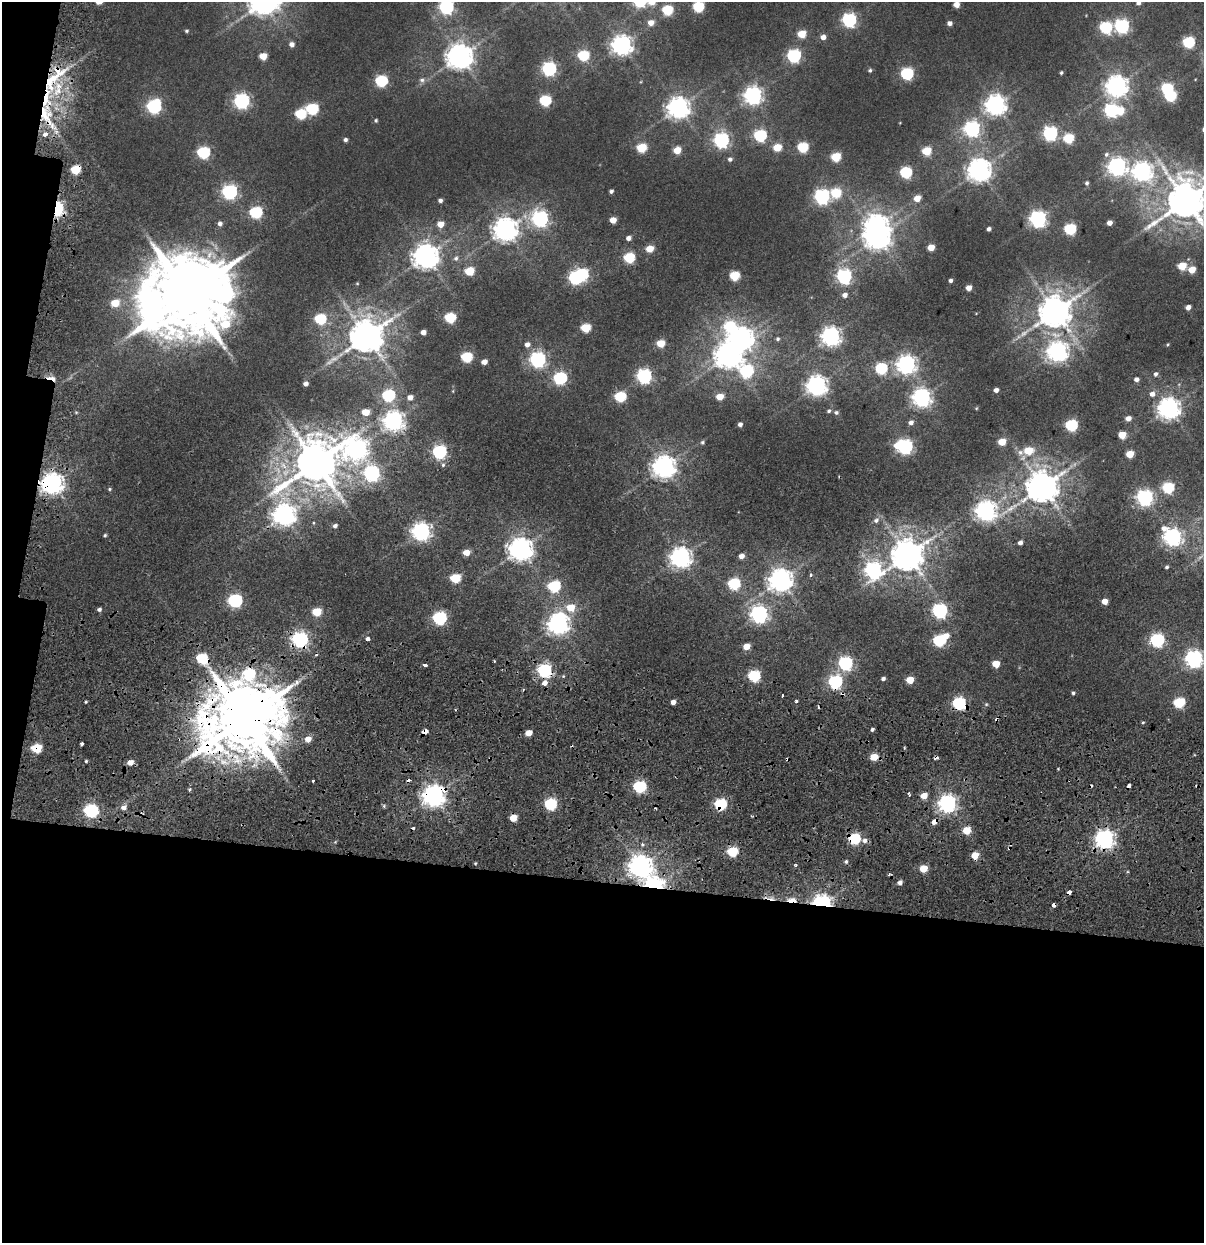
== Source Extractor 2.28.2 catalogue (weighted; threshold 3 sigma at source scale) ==
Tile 13 of 4 x 4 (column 1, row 4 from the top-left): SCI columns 240-1441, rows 909-2149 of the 5173 x 6321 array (HDU 1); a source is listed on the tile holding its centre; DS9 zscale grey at full resolution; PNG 1206 x 1245 px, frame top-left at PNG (2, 2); no overlay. Shown black and unused: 31% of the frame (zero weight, under 2 of 5 exposures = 17% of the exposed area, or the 3 px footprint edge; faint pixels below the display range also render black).
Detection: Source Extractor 2.28.2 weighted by HDU 2 'WHT'; one run over the whole footprint, this tile lists its part. Background 0.0107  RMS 0.0055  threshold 0.0249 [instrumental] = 3 sigma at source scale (4.5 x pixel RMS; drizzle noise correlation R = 1.50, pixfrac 1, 0.0396/0.0396 arcsec/px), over >= 5 px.
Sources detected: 279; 2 too faint to see at this stretch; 8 inside a brighter object's white glare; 16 cosmic-ray / hot-pixel residue — not listed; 3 inside a brighter listed object's ellipse — not listed separately; the other 250 listed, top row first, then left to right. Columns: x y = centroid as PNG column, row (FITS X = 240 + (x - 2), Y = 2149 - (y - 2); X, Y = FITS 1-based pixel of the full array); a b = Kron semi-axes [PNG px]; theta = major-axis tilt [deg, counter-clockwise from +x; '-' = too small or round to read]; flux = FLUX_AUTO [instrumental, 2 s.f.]
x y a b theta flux
262 3 8 8 - 450
1138 3 4 4 - 1.7
956 4 5 4 - 4.9
446 7 6 6 - 120
698 7 6 5 - 41
667 10 6 5 - 35
849 20 6 6 - 110
651 23 7 6 - 3.9
949 23 5 4 - 2.3
1122 26 6 6 - 110
1105 27 6 6 - 58
187 31 5 4 - 0.71
802 34 5 5 - 14
823 37 5 5 - 3.2
1189 42 6 5 - 52
291 44 5 5 - 2.5
622 45 7 7 - 310
583 55 6 5 - 41
263 56 5 5 - 8.9
460 56 9 8 - 590
794 56 6 6 - 94
549 69 6 6 - 110
870 70 5 4 - 0.87
1061 73 3 3 - 0.73
907 74 6 6 - 69
51 80 29 15 55 27
422 80 8 8 - 2
381 81 6 6 - 56
1117 86 8 8 - 300
753 96 7 7 - 230
1170 96 6 5 - 46
545 100 6 6 - 45
241 101 7 6 - 140
996 105 8 7 - 310
154 106 7 6 - 110
678 108 8 7 - 380
312 109 6 6 - 50
1111 110 6 6 - 86
300 114 6 6 - 32
47 116 47 19 -75 33
376 120 5 4 - 0.76
972 129 7 7 - 130
1050 133 6 6 - 110
760 135 6 6 - 67
1068 138 6 5 - 31
345 140 5 4 - 1.3
721 140 7 6 - 130
777 147 5 5 - 16
803 147 6 5 - 36
641 148 6 5 - 26
677 150 5 5 - 10
926 151 5 5 - 20
203 152 6 6 - 63
1106 154 8 7 - 1.5
836 157 6 5 - 26
730 159 6 5 - 1.3
1117 167 7 7 - 250
75 170 6 5 - 25
979 170 8 7 - 450
1142 171 8 8 - 250
906 172 6 5 - 55
1087 183 5 5 - 0.97
611 191 4 4 - 1.2
229 192 7 6 - 130
836 193 6 6 - 29
822 197 7 6 - 140
917 198 5 4 - 7.6
440 200 4 4 - 1.7
1186 201 13 12 - 1700
57 209 6 4 78 120
256 212 6 6 - 60
540 219 7 7 - 170
1038 219 7 7 - 170
613 220 5 5 - 6.8
220 223 5 5 - 1.6
1109 223 4 4 - 3.2
440 224 6 5 - 6.3
506 229 8 8 - 450
989 229 4 4 - 1.6
1070 229 6 5 - 48
877 237 9 7 7 490
628 238 5 4 - 2.5
931 247 5 5 - 8.9
650 249 5 5 - 11
426 256 8 8 - 560
629 257 6 5 - 38
456 258 8 6 61 1.7
1182 266 5 5 - 15
1192 270 5 5 - 8.8
469 271 6 5 - 19
734 276 6 5 - 26
844 276 6 6 - 120
575 278 6 6 - 84
950 281 4 3 - 1.2
357 283 4 4 - 0.5
969 288 5 4 - 4.4
188 295 24 21 19 7900
845 295 6 5 - 2.2
115 303 6 5 - 12
1188 307 4 4 - 2.8
1055 312 10 9 - 1100
450 318 6 5 - 38
320 319 6 6 - 40
730 326 8 7 - 39
585 328 6 5 - 22
423 332 4 4 - 2.7
367 336 10 9 - 1200
831 336 7 7 - 260
778 339 5 4 - 0.83
661 343 5 5 - 14
527 344 6 5 - 2.5
1057 352 8 7 - 290
729 355 9 8 - 650
467 357 6 5 - 37
538 359 7 6 - 150
484 362 5 4 - 4
906 365 7 7 - 250
881 368 6 6 - 51
747 371 8 7 - 71
1156 374 6 5 - 1.4
644 376 7 6 - 130
51 378 12 3 -9 5.1
560 378 6 6 - 75
1136 379 5 4 - 2.1
306 384 4 4 - 1.9
817 386 7 7 - 310
996 390 4 4 - 2.1
1152 394 6 6 - 2.8
388 395 6 6 - 59
620 396 6 5 - 39
410 397 5 5 - 3
720 397 5 5 - 8.5
922 397 7 7 - 210
1169 408 8 7 - 380
829 411 5 5 - 0.97
366 412 6 5 - 9.1
836 412 6 6 - 1.2
1128 418 5 5 - 3.3
394 421 7 7 - 280
911 422 5 5 - 2.2
740 424 4 4 - 1.8
1071 425 6 6 - 57
1122 435 5 5 - 12
702 442 5 5 - 0.82
1002 442 5 5 - 12
905 446 6 6 - 130
357 449 11 9 -5 280
1028 451 6 5 - 16
439 452 6 6 - 99
1020 452 8 8 - 2.6
1130 454 5 5 - 13
316 463 13 12 - 2300
443 465 5 4 - 0.77
664 467 8 7 - 430
372 473 7 7 - 160
52 484 8 7 - 370
1042 487 9 9 - 1100
1168 488 6 6 - 47
109 489 5 4 - 0.7
1145 498 7 6 - 170
986 511 7 7 - 310
284 515 8 7 - 370
876 520 7 6 - 1.6
335 526 5 4 - 1.6
421 531 7 6 - 240
105 535 4 4 - 0.76
1173 537 8 7 - 210
1020 543 5 4 - 2.1
521 549 8 7 - 460
466 552 6 5 - 6.3
907 555 9 9 - 1100
741 556 5 4 - 3.3
681 557 7 7 - 340
1167 567 4 3 - 0.83
873 570 7 7 - 150
811 575 4 3 - 0.86
455 578 6 5 - 25
781 580 8 7 - 450
734 584 6 6 - 47
554 586 6 6 - 53
235 600 7 6 - 96
1104 601 5 4 - 6
571 607 6 6 - 12
99 609 5 4 - 1.4
940 611 6 6 - 120
316 612 6 5 - 18
759 614 7 6 - 190
439 618 6 6 - 86
558 624 8 7 - 340
946 636 6 6 - 4.5
300 639 7 6 - 160
368 639 3 3 - 13
939 640 6 6 - 58
1157 640 6 6 - 91
746 646 5 4 - 6.9
202 659 6 5 - 41
1194 659 7 6 - 200
494 661 4 2 - 0.52
845 663 6 6 - 98
996 664 5 5 - 9.9
424 665 4 3 - 5.6
544 670 6 6 - 100
249 674 8 7 - 43
754 676 6 6 - 59
883 678 4 4 - 1.4
910 680 5 5 - 12
835 682 6 6 - 93
545 683 4 4 - 7.7
523 689 3 2 - 0.79
1073 693 4 3 - 0.91
782 695 3 2 - 0.58
796 701 3 3 - 2.3
673 702 4 4 - 2.8
1179 702 6 5 - 42
959 703 6 6 - 78
244 719 21 17 24 6100
1143 722 4 3 - 0.58
872 729 4 3 - 2.6
529 733 5 4 - 7.3
308 739 6 5 - 5.3
82 743 3 3 - 2.2
36 748 6 6 - 21
874 757 5 5 - 10
86 761 4 3 - 0.63
130 762 6 5 - 3.9
313 780 3 3 - 4.2
640 787 6 5 - 66
190 789 3 3 - 1.5
434 796 8 7 - 410
924 796 5 5 - 8.3
947 803 7 7 - 210
551 804 6 6 - 62
720 804 6 6 - 53
123 807 6 6 - 2.3
91 810 7 6 - 97
513 818 5 5 - 8.5
967 830 5 5 - 14
854 839 6 5 - 49
1105 839 7 7 - 270
865 840 6 6 - 2.1
1009 848 4 4 - 1
732 852 6 5 - 35
846 861 4 4 - 0.86
796 865 4 3 - 0.72
640 866 8 7 - 410
923 868 5 5 - 13
900 883 4 4 - 2.4
654 885 9 6 -5 220
791 900 8 4 8 15
822 903 7 5 -1 230
Overlapping masked pixels (flux is a lower limit): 21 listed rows (the first 20) at x y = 51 80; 47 116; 75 170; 57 209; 51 378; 52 484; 300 639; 202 659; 544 670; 835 682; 959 703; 244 719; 36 748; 434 796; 720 804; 854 839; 1105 839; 1009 848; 654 885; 791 900
Isophote crosses this tile's border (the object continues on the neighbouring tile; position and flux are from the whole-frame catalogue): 6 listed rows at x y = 262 3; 1138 3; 446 7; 698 7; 1186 201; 1194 659